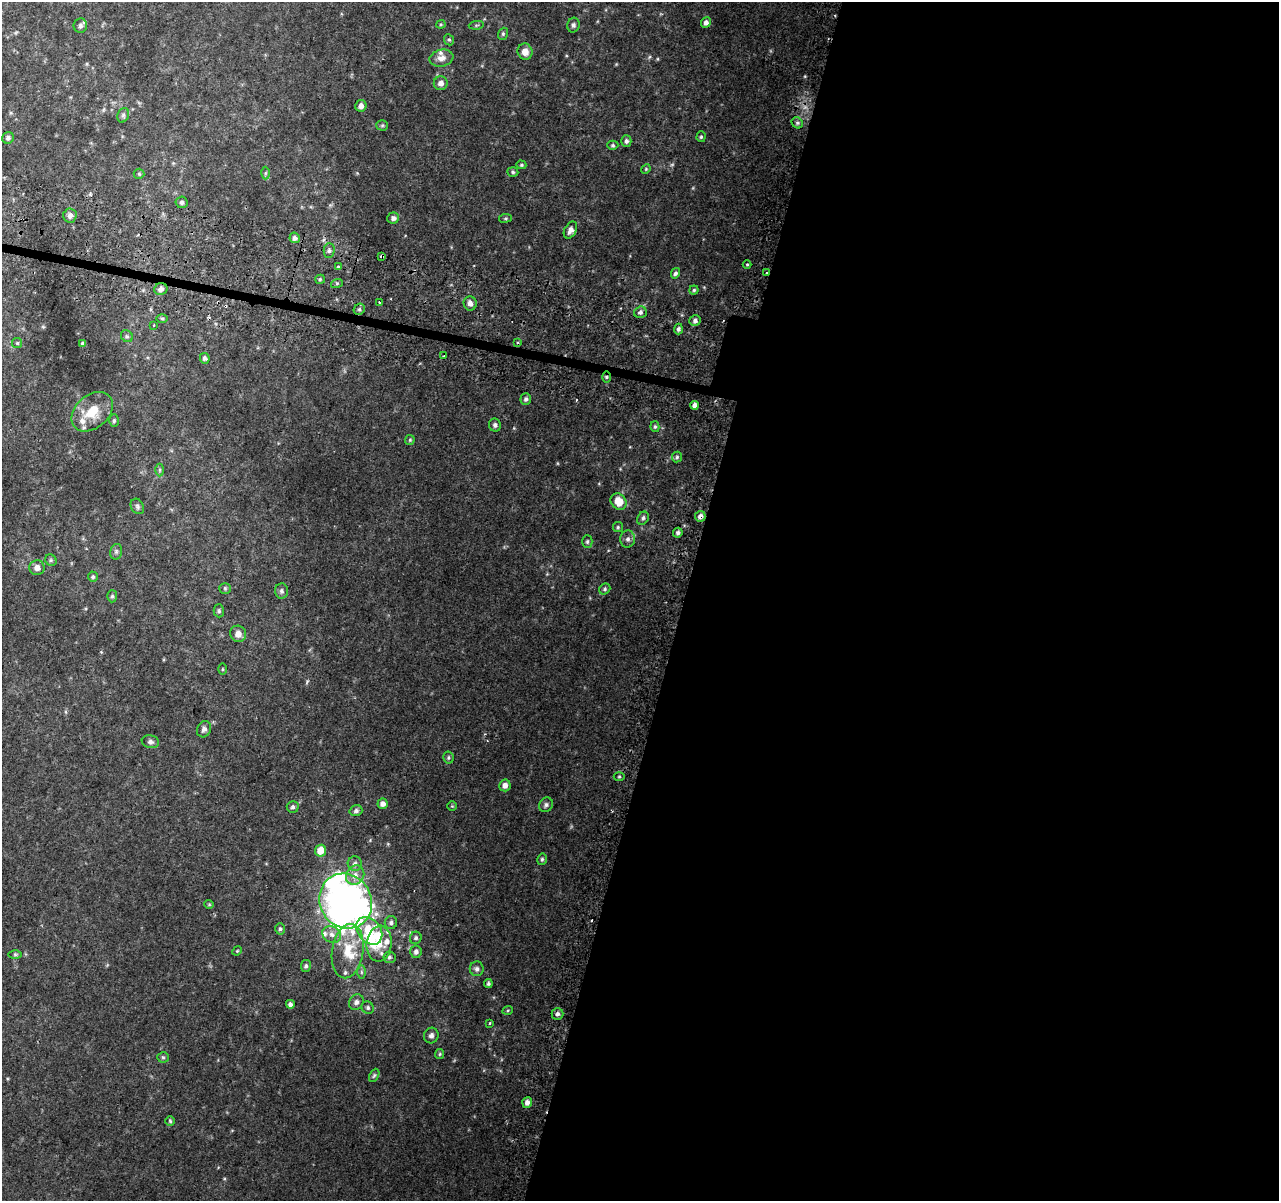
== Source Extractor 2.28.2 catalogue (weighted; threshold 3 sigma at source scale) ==
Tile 12 of 4 x 4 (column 4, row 3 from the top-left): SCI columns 3876-5152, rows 1465-2663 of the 5195 x 5393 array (HDU 1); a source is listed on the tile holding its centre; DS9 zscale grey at full resolution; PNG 1281 x 1203 px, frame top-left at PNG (2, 2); each listed source drawn as its Kron ellipse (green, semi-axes under 4 px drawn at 4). Shown black and unused: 47% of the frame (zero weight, under 2 of 3 exposures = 3% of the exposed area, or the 3 px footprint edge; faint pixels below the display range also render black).
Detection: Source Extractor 2.28.2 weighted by HDU 2 'WHT'; one run over the whole footprint, this tile lists its part. Background 0.0639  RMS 0.0082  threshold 0.0369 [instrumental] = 3 sigma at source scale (4.5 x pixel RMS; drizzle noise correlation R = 1.50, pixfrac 1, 0.0396/0.0396 arcsec/px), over >= 5 px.
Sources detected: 149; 1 too faint to see at this stretch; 9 inside a brighter object's white glare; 6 cosmic-ray / hot-pixel residue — neither listed nor drawn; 8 inside a brighter listed object's ellipse — not listed separately; the other 125 listed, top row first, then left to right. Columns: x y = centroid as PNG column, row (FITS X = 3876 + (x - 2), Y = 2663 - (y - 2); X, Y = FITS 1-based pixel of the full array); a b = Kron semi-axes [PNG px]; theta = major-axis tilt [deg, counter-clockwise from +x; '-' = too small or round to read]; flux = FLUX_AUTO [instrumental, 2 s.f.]
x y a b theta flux
706 22 5 4 - 3.2
441 24 4 4 - 0.85
476 25 7 3 6 0.97
573 25 7 6 - 2
80 26 7 6 - 2.6
503 34 6 4 70 1.3
449 40 6 5 - 1.2
525 52 8 7 - 6.2
441 58 12 8 11 5.4
441 83 7 7 - 4.4
361 106 6 5 - 3.8
123 115 7 5 69 1.7
797 123 6 5 - 1.4
382 125 5 5 - 1.1
701 137 5 4 - 1.2
8 138 6 5 - 2.1
626 141 6 5 - 2
613 145 5 4 - 1.3
521 165 5 4 - 1
646 169 5 4 - 0.83
513 172 5 5 - 1.3
265 173 6 4 89 1.1
139 174 5 5 - 1.1
182 202 6 6 - 1.8
70 215 7 6 - 2.9
393 218 6 5 - 2.3
505 218 6 3 8 1.1
570 230 9 6 61 3.7
295 238 5 5 - 2.2
329 250 7 5 88 1.9
382 256 4 3 - 6.5
747 264 4 3 - 0.75
338 267 3 3 - 2.9
675 273 5 4 - 1.7
767 273 3 3 - 2.3
320 279 5 4 - 1.1
337 283 6 4 19 1.1
161 289 6 6 - 3.1
694 290 4 4 - 1.1
379 303 3 3 - 1.2
470 303 7 6 - 3.3
359 309 6 5 - 1.5
640 312 6 5 - 2.1
162 318 6 4 0 1.1
695 321 5 5 - 2.3
154 325 3 3 - 1.8
678 329 5 4 - 1.8
127 336 6 5 - 1.4
17 343 5 5 - 1
517 343 3 3 - 2.4
83 344 4 3 - 1.6
444 356 3 2 - 1.2
205 358 5 4 - 1.8
606 377 6 4 90 1.5
526 399 6 5 - 1.9
694 405 4 4 - 2.9
92 412 23 16 41 19
114 421 6 5 - 1.3
495 425 6 6 - 2.2
655 427 5 4 - 1.2
410 440 5 4 - 0.96
677 457 5 5 - 1.3
160 470 6 4 89 1.1
619 502 9 7 -50 13
137 506 8 6 -60 2
700 516 5 5 - 3.6
643 518 7 5 56 1.8
618 527 5 5 - 1.2
678 533 5 4 - 2
628 539 8 7 - 2.9
587 542 6 5 - 1.6
116 552 8 6 76 1.8
51 560 6 5 - 1.4
37 568 8 7 - 4.4
93 577 5 5 - 1.4
225 588 5 5 - 1.1
605 589 6 5 - 1.3
281 591 7 6 - 2.2
112 596 6 5 - 1.3
219 611 6 5 - 1.4
238 634 8 8 - 5.1
222 669 5 3 - 0.87
204 729 8 6 63 2.8
150 742 9 6 -12 2.3
448 758 6 5 - 1.3
619 777 5 3 - 0.9
505 785 6 5 - 3.8
383 804 5 5 - 3.3
546 805 8 6 55 2
452 806 5 5 - 0.86
293 807 6 6 - 1.7
356 811 6 5 - 2.2
321 851 6 5 - 9.6
542 859 6 4 76 1.4
355 864 7 7 - 2.5
355 875 10 8 55 5.8
346 901 28 25 -58 350
209 904 4 4 - 0.81
391 922 6 6 - 2.1
280 929 5 5 - 1.4
369 931 15 11 -51 17
332 934 9 8 - 4.7
416 938 6 6 - 1.7
379 944 18 12 84 13
237 951 5 4 - 0.83
348 951 27 15 81 23
416 952 6 6 - 2.5
15 955 6 4 -1 1.2
389 957 6 6 - 1.7
306 966 6 5 - 1.6
477 969 7 7 - 2.5
361 972 7 4 -90 1.5
488 984 4 4 - 1.5
356 1002 8 7 - 3.1
290 1004 4 4 - 2.4
368 1008 6 5 - 1.6
508 1010 5 3 - 0.81
557 1014 6 6 - 2.1
490 1023 4 3 - 0.74
431 1036 8 7 - 2.8
440 1054 5 4 - 1
163 1057 5 5 - 1.1
374 1075 7 4 62 1.3
527 1102 5 5 - 3.3
170 1121 5 4 - 1.1
Overlapping masked pixels (flux is a lower limit): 4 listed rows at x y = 382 256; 767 273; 606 377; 700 516